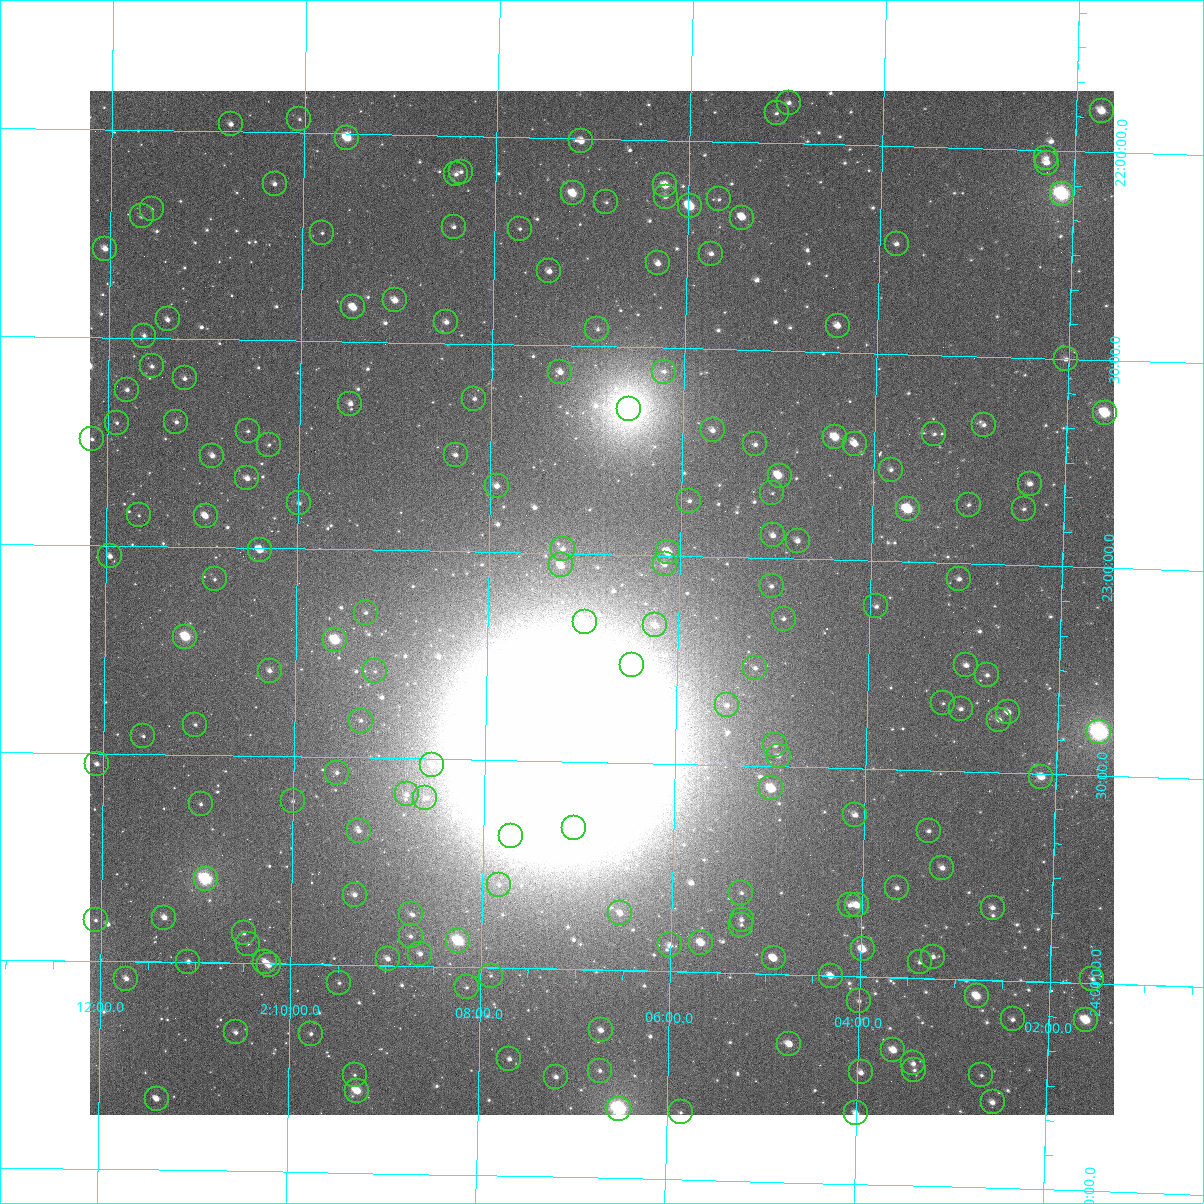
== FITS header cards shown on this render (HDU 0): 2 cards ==
NAXIS1  =                 1024
NAXIS2  =                 1024

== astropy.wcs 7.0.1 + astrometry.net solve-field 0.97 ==
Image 1024 x 1024 px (HDU 0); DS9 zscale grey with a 90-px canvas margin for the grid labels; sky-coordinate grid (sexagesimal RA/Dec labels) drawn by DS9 from the SOLVED WCS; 181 Tycho-2 reference stars matched to detected sources circled (green)
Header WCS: RA---TAN-SIP/DEC--TAN-SIP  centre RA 02:06:48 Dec +23:07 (31.70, +23.12 deg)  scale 8.66 arcsec/px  FOV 147.8' x 147.9'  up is +179 deg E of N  parity flipped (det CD > 0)
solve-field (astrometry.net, Tycho-2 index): VERIFIED the header's WCS against the Tycho-2 star catalogue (verified at 6 index scales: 12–181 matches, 0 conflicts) and refined it, rather than solving blind
Solved WCS: RA---TAN-SIP/DEC--TAN-SIP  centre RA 02:06:48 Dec +23:07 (31.70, +23.12 deg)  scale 8.66 arcsec/px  FOV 147.9' x 147.9'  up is +179 deg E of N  parity flipped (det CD > 0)
The solver's refit moves the header's centre by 0.52 arcsec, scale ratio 1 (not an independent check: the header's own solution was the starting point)
Tycho-2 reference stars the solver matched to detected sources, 181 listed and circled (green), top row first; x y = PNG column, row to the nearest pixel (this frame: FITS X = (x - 90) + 1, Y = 1024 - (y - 91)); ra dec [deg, ICRS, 3 dp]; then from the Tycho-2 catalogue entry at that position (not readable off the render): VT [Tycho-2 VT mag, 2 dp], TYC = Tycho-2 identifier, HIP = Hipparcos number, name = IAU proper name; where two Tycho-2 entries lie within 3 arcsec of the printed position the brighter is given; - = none
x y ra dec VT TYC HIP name
789 103 31.245 +21.903 11.29 1213-441-1 - -
1102 111 30.433 +21.902 9.55 1213-173-1 - -
777 113 31.276 +21.929 11.95 1213-76-1 - -
299 119 32.513 +21.967 12.01 1220-531-1 - -
231 124 32.690 +21.982 10.91 1220-334-1 - -
347 138 32.388 +22.010 9.04 1220-335-1 10065 -
581 141 31.780 +22.007 10.29 1213-555-1 - -
1046 158 30.574 +22.018 11.44 1213-86-1 - -
1047 163 30.572 +22.030 10.71 1213-293-1 - -
461 172 32.091 +22.087 12.04 1220-893-1 - -
456 174 32.103 +22.093 11.10 1220-12-1 - -
275 184 32.574 +22.124 11.58 1220-362-1 - -
665 185 31.560 +22.109 9.72 1213-606-1 - -
573 193 31.800 +22.133 9.28 1213-746-1 - -
1062 194 30.530 +22.104 7.27 1213-1621-1 9492 -
666 197 31.559 +22.137 11.50 1213-636-1 - -
719 199 31.420 +22.139 12.16 1213-479-1 - -
606 202 31.712 +22.153 11.96 1213-714-1 - -
690 206 31.494 +22.158 9.32 1213-700-1 9796 -
152 209 32.892 +22.189 12.05 1220-682-1 - -
142 216 32.919 +22.207 11.90 1220-130-1 - -
742 218 31.359 +22.182 9.82 1213-483-1 - -
454 227 32.107 +22.220 11.96 1220-436-1 - -
520 229 31.935 +22.221 12.05 1213-705-1 - -
322 233 32.449 +22.240 12.06 1220-117-1 - -
897 244 30.956 +22.235 11.09 1213-322-1 - -
105 249 33.011 +22.286 10.56 1220-414-1 - -
711 254 31.437 +22.271 11.07 1213-206-1 - -
658 263 31.575 +22.297 10.82 1213-608-1 - -
549 271 31.856 +22.322 11.14 1213-556-1 - -
395 300 32.256 +22.399 9.89 1220-69-1 10019 -
353 307 32.364 +22.418 9.73 1220-492-1 - -
168 319 32.847 +22.454 11.40 1220-93-1 - -
446 322 32.122 +22.450 11.23 1220-91-1 - -
838 326 31.103 +22.436 10.51 1213-47-1 - -
597 329 31.728 +22.459 12.20 1213-712-1 - -
144 336 32.907 +22.494 11.56 1220-21-1 - -
1066 359 30.507 +22.501 11.44 1757-1676-1 - -
152 366 32.887 +22.568 11.41 1758-1090-1 - -
560 372 31.822 +22.563 10.74 1758-1756-1 - -
664 372 31.552 +22.557 12.23 1758-1410-1 - -
185 378 32.801 +22.596 11.42 1758-1106-1 - -
127 390 32.950 +22.625 11.54 1758-726-1 - -
474 399 32.045 +22.632 11.42 1758-1134-1 - -
350 404 32.368 +22.650 10.80 1758-976-1 - -
629 409 31.641 +22.648 5.04 1758-2417-1 9836 -
1105 413 30.400 +22.628 8.51 1757-889-1 9454 -
176 422 32.821 +22.701 10.97 1758-802-1 - -
117 423 32.975 +22.705 11.81 1758-1608-1 - -
984 425 30.716 +22.665 11.54 1758-453-1 - -
713 430 31.422 +22.695 10.79 1758-550-1 - -
248 431 32.634 +22.720 12.56 1758-1210-1 - -
934 434 30.844 +22.690 12.07 1758-106-1 - -
835 437 31.102 +22.704 9.25 1758-230-1 - -
92 439 33.040 +22.745 11.67 1758-1754-1 - -
755 444 31.309 +22.727 11.44 1758-487-1 - -
855 444 31.050 +22.719 10.44 1758-483-1 - -
269 445 32.578 +22.752 11.67 1758-1236-1 - -
456 455 32.091 +22.768 11.28 1758-1074-1 - -
212 456 32.725 +22.780 10.70 1758-1310-1 - -
891 470 30.954 +22.779 11.42 1758-72-1 - -
780 476 31.245 +22.802 9.58 1758-486-1 9714 -
247 478 32.633 +22.834 10.89 1758-746-1 - -
1030 484 30.591 +22.803 10.95 1757-1215-1 - -
497 486 31.981 +22.841 10.95 1758-950-1 - -
772 493 31.262 +22.843 12.57 1758-268-1 - -
689 501 31.478 +22.866 11.78 1758-876-1 - -
299 503 32.497 +22.892 11.58 1758-1346-1 - -
969 505 30.749 +22.858 11.78 1758-545-1 - -
908 509 30.907 +22.873 8.87 1758-491-1 9619 -
1024 509 30.605 +22.864 11.90 1757-1700-1 - -
139 515 32.915 +22.927 12.07 1758-1030-1 - -
206 516 32.741 +22.926 10.16 1758-1306-1 - -
773 535 31.258 +22.945 11.19 1758-76-1 - -
798 541 31.193 +22.956 11.05 1758-47-1 - -
563 549 31.806 +22.989 11.35 1758-1194-1 - -
260 550 32.597 +23.005 10.48 1758-654-1 - -
668 552 31.531 +22.991 9.68 1758-1580-1 - -
110 556 32.989 +23.026 11.14 1758-1652-1 - -
665 564 31.539 +23.021 10.91 1758-1472-1 - -
561 565 31.810 +23.029 9.95 1758-1348-1 - -
215 579 32.714 +23.078 12.43 1758-870-1 - -
959 579 30.768 +23.037 11.64 1758-593-1 - -
772 586 31.258 +23.067 11.89 1758-144-1 - -
876 606 30.983 +23.109 12.12 1758-553-1 - -
366 613 32.318 +23.152 11.52 1758-1086-1 - -
784 619 31.224 +23.144 12.39 1758-426-1 - -
585 622 31.744 +23.164 10.97 1758-752-1 - -
655 625 31.559 +23.168 11.01 1758-1120-1 - -
185 637 32.789 +23.217 8.38 1758-1318-1 10201 -
335 640 32.396 +23.219 8.44 1758-1290-1 10070 -
632 665 31.618 +23.265 10.03 1758-894-1 - -
966 665 30.743 +23.245 10.95 1758-436-1 - -
755 668 31.295 +23.265 11.51 1758-616-1 - -
270 671 32.567 +23.296 11.09 1758-2396-1 - -
375 671 32.291 +23.293 12.88 1758-2398-1 - -
987 675 30.688 +23.266 11.53 1757-645-1 - -
943 703 30.801 +23.338 12.05 1758-62-1 - -
727 705 31.367 +23.356 11.44 1758-98-1 - -
961 709 30.754 +23.350 11.36 1758-248-1 - -
1008 712 30.630 +23.354 10.70 1757-1547-1 - -
999 720 30.654 +23.373 11.19 1757-414-1 - -
361 721 32.326 +23.412 11.94 1758-2199-1 - -
195 725 32.760 +23.428 12.12 1758-2071-1 - -
1099 732 30.389 +23.395 6.63 1757-1966-1 9452 -
143 736 32.895 +23.458 12.16 1758-2297-1 - -
775 745 31.238 +23.450 11.66 1758-329-1 - -
779 756 31.229 +23.475 11.69 1758-59-1 - -
97 764 33.016 +23.526 10.91 1758-2086-1 - -
432 765 32.136 +23.516 11.31 1758-2110-1 - -
337 773 32.386 +23.538 11.79 1758-1827-1 - -
1041 777 30.537 +23.508 9.81 1757-159-1 - -
771 788 31.245 +23.554 9.13 1758-79-1 - -
407 794 32.202 +23.588 11.80 1758-2276-1 - -
425 798 32.154 +23.596 11.88 1758-1901-1 - -
293 801 32.500 +23.608 11.69 1758-2043-1 - -
201 804 32.742 +23.619 11.61 1758-2213-1 - -
855 815 31.023 +23.612 11.33 1758-403-1 - -
574 828 31.760 +23.661 10.89 1758-1687-1 - -
359 831 32.326 +23.677 11.06 1758-1919-1 - -
929 831 30.829 +23.645 11.76 1758-556-1 - -
511 836 31.925 +23.683 11.52 1758-1792-1 - -
942 868 30.790 +23.733 10.95 1758-279-1 - -
206 879 32.727 +23.799 7.36 1758-1583-1 10181 -
499 885 31.955 +23.800 12.14 1758-2282-1 - -
897 888 30.909 +23.784 12.14 1758-283-1 - -
741 893 31.317 +23.807 12.32 1758-29-1 - -
355 895 32.334 +23.831 10.92 1758-2308-1 - -
850 905 31.030 +23.829 11.39 1758-205-1 - -
857 905 31.012 +23.829 10.08 1758-71-1 - -
993 908 30.656 +23.826 11.61 1757-995-1 - -
620 913 31.634 +23.862 10.72 1758-1983-1 - -
411 914 32.185 +23.874 12.94 1758-1771-1 - -
164 918 32.833 +23.893 10.24 1758-1445-1 - -
96 920 33.014 +23.902 11.61 1758-2380-1 - -
742 920 31.315 +23.871 11.64 1758-388-1 - -
741 925 31.315 +23.883 12.02 1758-236-1 - -
244 933 32.623 +23.928 11.81 1758-1417-1 - -
411 936 32.185 +23.929 12.15 1758-1491-1 - -
458 941 32.059 +23.937 8.09 1758-1860-1 - -
701 943 31.420 +23.929 9.55 1758-295-1 - -
248 944 32.611 +23.953 12.40 1758-883-1 - -
670 945 31.502 +23.937 11.13 1758-1365-1 - -
863 949 30.994 +23.935 9.45 1758-529-1 - -
420 954 32.159 +23.970 11.13 1758-1998-1 - -
933 957 30.809 +23.948 11.27 1758-183-1 - -
774 958 31.228 +23.962 9.81 1758-602-1 - -
388 959 32.243 +23.984 11.04 1758-2266-1 - -
188 962 32.769 +23.998 11.66 1758-2113-1 - -
265 962 32.566 +23.995 10.83 1758-2234-1 - -
920 962 30.843 +23.962 11.84 1758-255-1 - -
269 965 32.556 +24.004 9.98 1758-1900-1 - -
491 976 31.972 +24.019 12.48 1758-1631-1 - -
831 976 31.077 +24.001 10.25 1758-116-1 - -
126 979 32.931 +24.041 11.23 1758-1391-1 - -
1092 979 30.387 +23.989 11.47 1757-252-1 - -
339 983 32.370 +24.044 11.66 1758-2004-1 - -
467 987 32.035 +24.049 12.11 1758-865-1 - -
977 996 30.690 +24.039 9.43 1757-969-1 - -
859 1001 31.000 +24.059 12.40 1758-24-1 - -
1013 1019 30.594 +24.093 11.26 1757-100-1 - -
1086 1020 30.401 +24.090 9.55 1757-1967-1 - -
601 1030 31.678 +24.145 10.65 1758-2094-1 - -
236 1032 32.640 +24.167 10.73 1758-1973-1 - -
311 1034 32.442 +24.168 11.67 1758-1669-1 - -
789 1044 31.180 +24.168 10.02 1758-5-1 - -
893 1050 30.906 +24.175 9.92 1758-439-1 - -
509 1059 31.918 +24.219 10.94 1758-1293-1 - -
913 1063 30.853 +24.206 11.72 1758-481-1 - -
914 1070 30.850 +24.222 12.09 1758-582-1 - -
600 1071 31.679 +24.242 12.07 1758-1341-1 - -
861 1072 30.990 +24.231 11.33 1758-614-1 - -
355 1075 32.326 +24.264 11.99 1758-2030-1 - -
981 1075 30.672 +24.229 12.02 1757-247-1 - -
556 1077 31.794 +24.259 11.59 1758-2078-1 - -
357 1091 32.318 +24.302 9.01 1758-1305-1 10042 -
157 1099 32.847 +24.329 10.32 1758-2087-1 - -
993 1102 30.640 +24.294 11.06 1757-1934-1 - -
619 1109 31.626 +24.334 6.96 1758-1907-1 9829 -
681 1112 31.463 +24.338 12.42 1758-138-1 - -
856 1113 31.000 +24.330 10.94 1758-520-1 - -